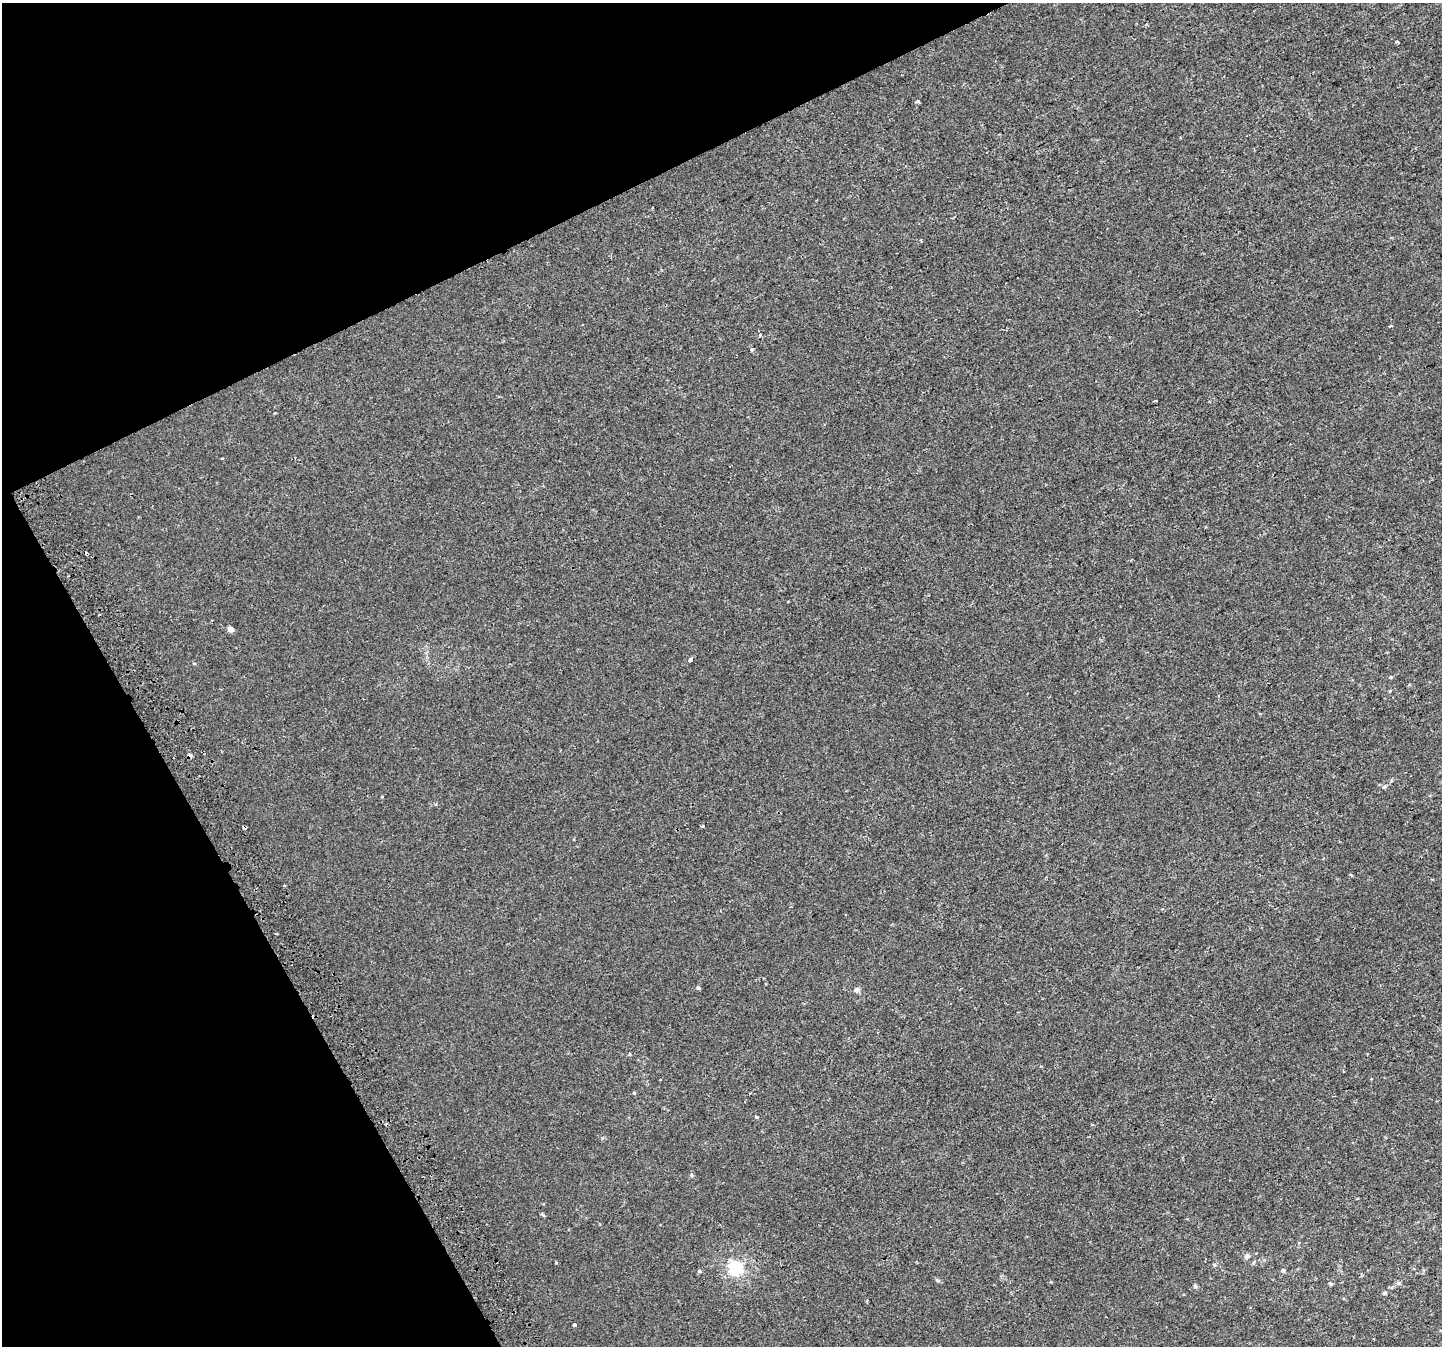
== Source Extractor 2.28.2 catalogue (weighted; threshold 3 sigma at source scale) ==
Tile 5 of 4 x 4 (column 1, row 2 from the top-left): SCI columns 41-1480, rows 2867-4210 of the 5835 x 5676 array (HDU 1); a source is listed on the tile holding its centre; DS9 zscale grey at full resolution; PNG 1444 x 1348 px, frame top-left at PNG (2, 3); no overlay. Shown black and unused: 24% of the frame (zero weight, under 2 of 3 exposures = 2% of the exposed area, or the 3 px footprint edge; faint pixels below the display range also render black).
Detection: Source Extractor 2.28.2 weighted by HDU 2 'WHT'; one run over the whole footprint, this tile lists its part. Background 8.60e-05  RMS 0.0028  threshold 0.0127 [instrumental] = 3 sigma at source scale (4.5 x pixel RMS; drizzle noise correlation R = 1.50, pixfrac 1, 0.0396/0.0396 arcsec/px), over >= 5 px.
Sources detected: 37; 5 cosmic-ray / hot-pixel residue — not listed; the other 32 listed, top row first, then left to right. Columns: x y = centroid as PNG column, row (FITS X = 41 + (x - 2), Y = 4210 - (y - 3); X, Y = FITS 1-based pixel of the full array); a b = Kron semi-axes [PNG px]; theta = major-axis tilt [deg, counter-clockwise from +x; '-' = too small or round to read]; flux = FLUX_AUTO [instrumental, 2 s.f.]
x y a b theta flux
1397 42 4 2 - 0.47
918 101 5 3 - 0.56
751 349 3 3 - 1.3
1155 401 4 2 - 0.28
222 458 4 2 - 0.21
230 629 5 5 - 1.7
690 660 4 3 - 2.2
194 663 4 3 - 0.36
1390 677 5 4 - 0.33
190 755 4 3 - 1.5
1384 787 6 5 - 0.51
702 826 4 3 - 0.31
1162 909 4 4 - 0.29
276 933 3 2 - 0.27
698 988 5 4 - 0.44
857 990 7 6 - 0.91
629 1054 5 3 - 0.23
634 1093 5 4 - 0.26
756 1117 4 4 - 0.28
1092 1125 4 2 - 0.24
691 1175 6 4 -88 0.36
1247 1256 7 6 - 0.95
556 1263 4 3 - 0.26
1214 1265 6 5 - 0.37
735 1268 7 6 - 48
1283 1270 5 5 - 0.59
699 1271 5 4 - 0.29
1398 1283 6 6 - 0.57
1331 1284 5 5 - 0.35
1195 1286 6 5 - 0.49
1384 1293 5 4 - 0.41
574 1325 4 3 - 2.4
Overlapping masked pixels (flux is a lower limit): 1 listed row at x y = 190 755
Unlisted compact peaks at least as high as the median listed source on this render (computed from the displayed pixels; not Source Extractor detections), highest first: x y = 602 1138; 937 1280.